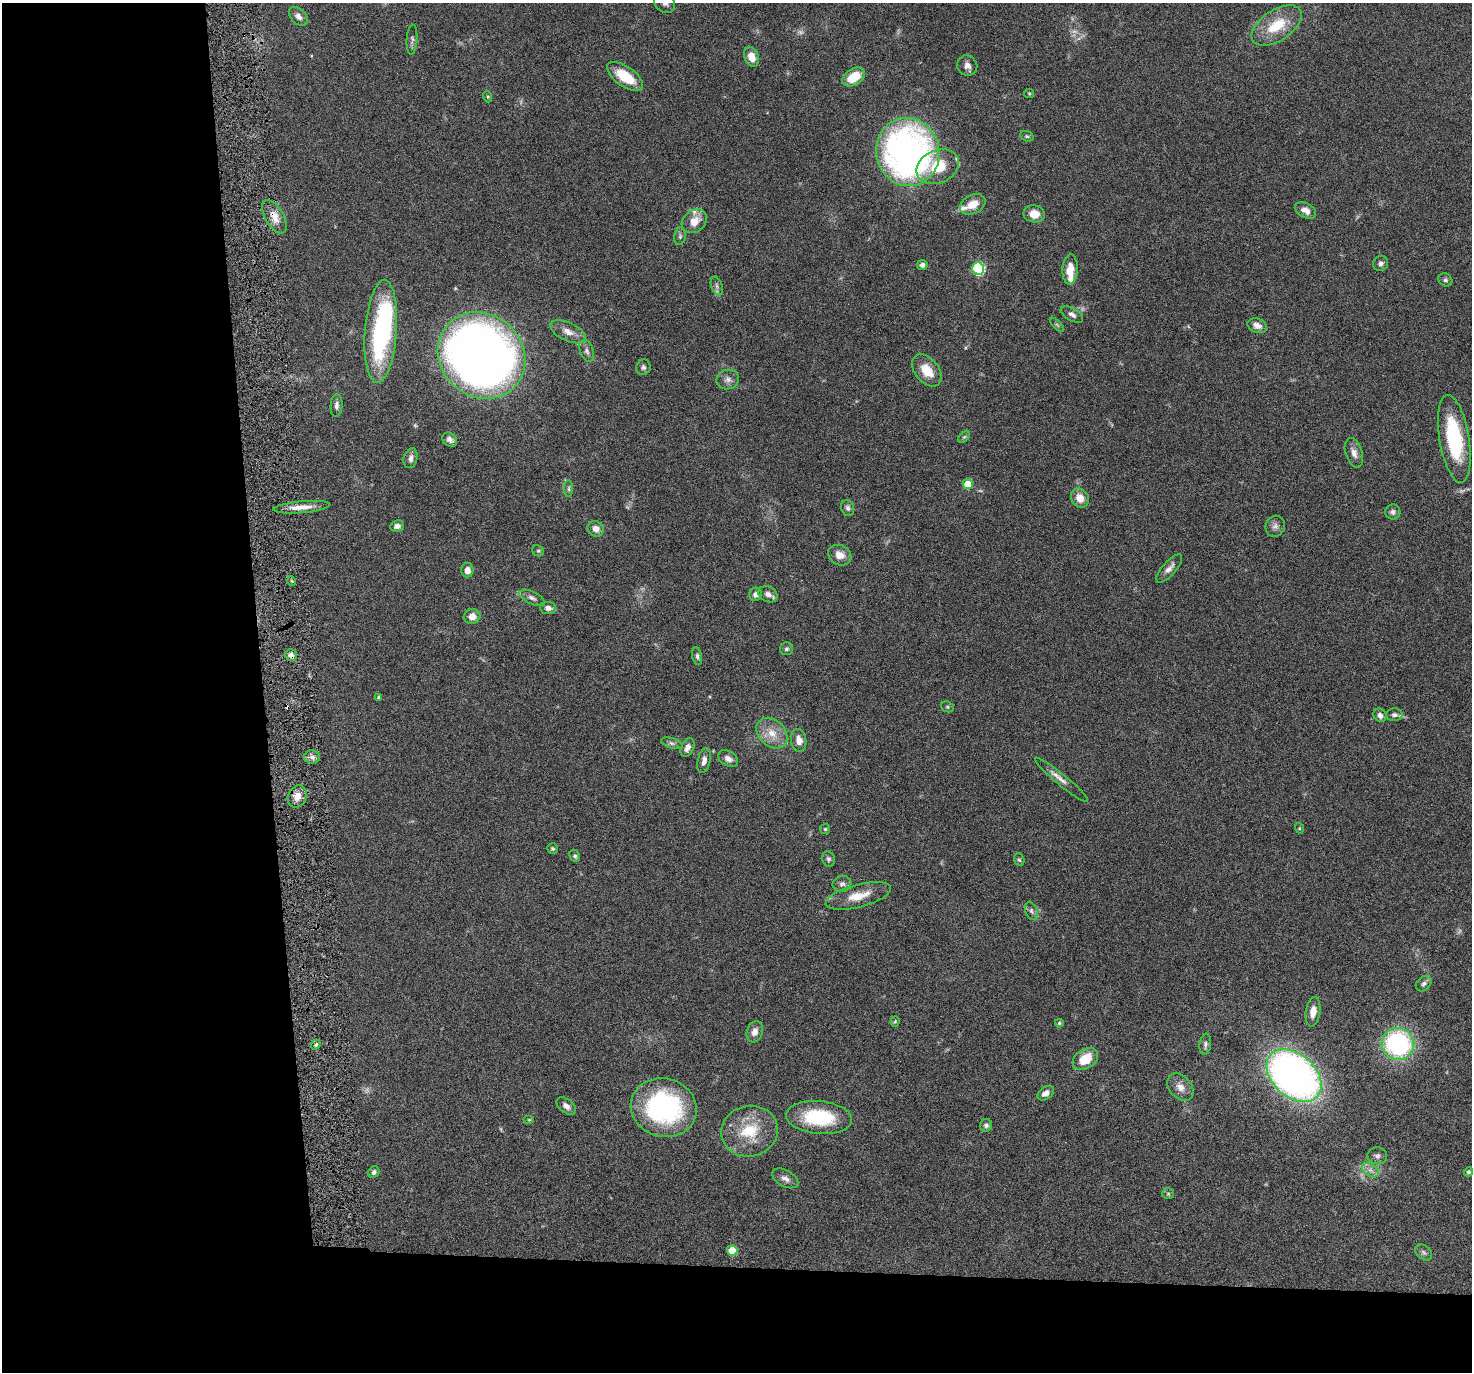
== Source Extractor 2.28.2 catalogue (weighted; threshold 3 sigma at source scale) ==
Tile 7 of 3 x 3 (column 1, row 3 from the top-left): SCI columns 1-1470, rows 114-1483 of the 4410 x 4337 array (HDU 1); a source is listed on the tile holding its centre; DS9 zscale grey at full resolution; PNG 1474 x 1374 px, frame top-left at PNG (2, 3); each listed source drawn as its Kron ellipse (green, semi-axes under 4 px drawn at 4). Shown black and unused: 24% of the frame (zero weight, under 4 of 8 exposures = <1% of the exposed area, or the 3 px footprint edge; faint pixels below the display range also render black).
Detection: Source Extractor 2.28.2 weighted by HDU 2 'WHT'; one run over the whole footprint, this tile lists its part. Background 0.0647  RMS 0.0041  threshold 0.017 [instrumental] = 3 sigma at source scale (4.09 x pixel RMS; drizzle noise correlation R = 1.36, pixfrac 0.8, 0.05/0.05 arcsec/px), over >= 5 px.
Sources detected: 121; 5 too faint to see at this stretch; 1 inside a brighter object's white glare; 1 cosmic-ray / hot-pixel residue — neither listed nor drawn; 3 inside a brighter listed object's ellipse — not listed separately; the other 111 listed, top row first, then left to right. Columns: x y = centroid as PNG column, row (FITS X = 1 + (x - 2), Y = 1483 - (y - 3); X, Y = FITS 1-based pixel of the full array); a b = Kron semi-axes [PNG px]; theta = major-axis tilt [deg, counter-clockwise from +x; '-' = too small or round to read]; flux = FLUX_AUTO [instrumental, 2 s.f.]
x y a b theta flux
665 3 11 9 -38 2.1
298 16 11 7 -45 2
1277 25 28 15 33 12
412 40 15 5 86 1.2
752 57 10 7 -68 4.3
967 66 10 10 - 2.1
625 76 21 9 -35 12
854 77 12 8 33 9
1029 93 5 4 - 0.45
488 97 5 3 - 0.42
1027 136 7 5 -20 0.56
908 152 34 31 -76 160
938 167 22 16 25 12
973 204 13 9 26 4.9
1306 210 11 7 -30 3
1034 214 11 8 -10 4.3
274 217 19 9 -61 4.4
694 221 14 10 39 4.8
680 236 9 5 81 0.88
1381 264 8 7 - 1.2
922 265 5 5 - 1.4
978 269 6 6 - 37
1070 270 15 8 87 6
1445 280 7 6 - 0.84
717 286 10 5 -70 1.1
1072 314 12 6 -29 1.8
1057 325 9 3 -45 0.59
1257 326 10 7 -21 2.6
381 331 52 16 86 50
568 332 19 9 -25 3.5
587 351 11 7 -69 1.5
481 355 46 41 -41 370
643 367 8 7 - 1
927 370 18 12 -52 7.4
728 379 11 9 14 2
336 405 11 6 86 1.5
964 437 7 4 44 0.61
450 439 8 6 -41 1.5
1454 439 44 15 -80 33
1354 453 15 8 -72 2.5
411 458 10 7 74 1.8
968 484 5 5 - 9.8
569 489 8 4 -90 0.74
1080 498 10 8 -57 4.2
302 507 28 6 5 4.5
848 508 8 6 -75 1.1
1393 512 7 7 - 1.3
397 526 7 5 7 1.4
1275 526 11 9 65 1.7
596 529 8 7 - 2.5
538 551 6 5 - 0.59
840 555 12 9 -27 3.7
1169 568 18 6 48 2.2
467 570 7 6 - 2.4
292 581 5 3 - 0.4
756 594 6 6 - 1.5
768 594 10 7 -29 2
532 598 14 6 -26 1.6
548 608 8 6 -6 1.7
472 617 8 7 - 3.2
786 649 6 6 - 0.77
291 655 6 5 - 1.7
697 656 9 5 -80 0.88
379 698 4 4 - 0.88
947 707 7 5 -21 0.58
1380 715 7 6 - 1.5
1394 715 8 6 3 1.3
772 733 17 13 -44 6
799 740 11 7 -81 3.1
672 743 11 5 -17 1.1
687 747 10 6 63 2.2
312 757 8 6 -2 1.5
728 759 11 7 -32 2.1
704 761 12 6 78 2
1061 780 34 5 -39 2.9
297 796 11 9 63 3.3
1299 828 5 3 - 0.37
825 829 5 5 - 0.5
553 848 5 5 - 0.57
575 856 6 5 - 0.76
828 859 8 6 -73 0.92
1019 860 6 5 - 0.63
842 884 9 8 - 1.3
858 896 33 11 15 7.9
1031 911 9 6 -70 1.1
1424 984 9 6 44 1.2
1313 1012 15 7 81 3.5
895 1021 5 4 - 0.45
1059 1023 4 4 - 0.61
755 1032 11 8 71 2.5
1205 1044 10 5 83 1
1398 1044 16 16 - 54
316 1045 5 4 - 0.67
1085 1059 14 9 33 8.1
1294 1075 31 21 -42 180
1180 1087 15 11 -49 3.5
1046 1093 9 6 35 2.3
566 1106 11 6 -38 2
664 1108 33 29 -14 58
819 1117 33 16 -5 24
529 1120 5 3 - 0.34
986 1125 6 6 - 1.1
750 1131 28 25 10 15
1377 1156 10 8 -6 1.5
1370 1170 9 6 -35 1.9
374 1172 6 5 - 0.94
1468 1172 4 4 - 0.89
785 1178 14 8 -29 2
1168 1194 6 5 - 0.55
732 1250 5 5 - 10
1424 1252 9 6 -40 1.2
Overlapping masked pixels (flux is a lower limit): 2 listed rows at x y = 274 217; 291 655
Isophote crosses this tile's border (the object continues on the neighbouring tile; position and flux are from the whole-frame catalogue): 1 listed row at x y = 665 3